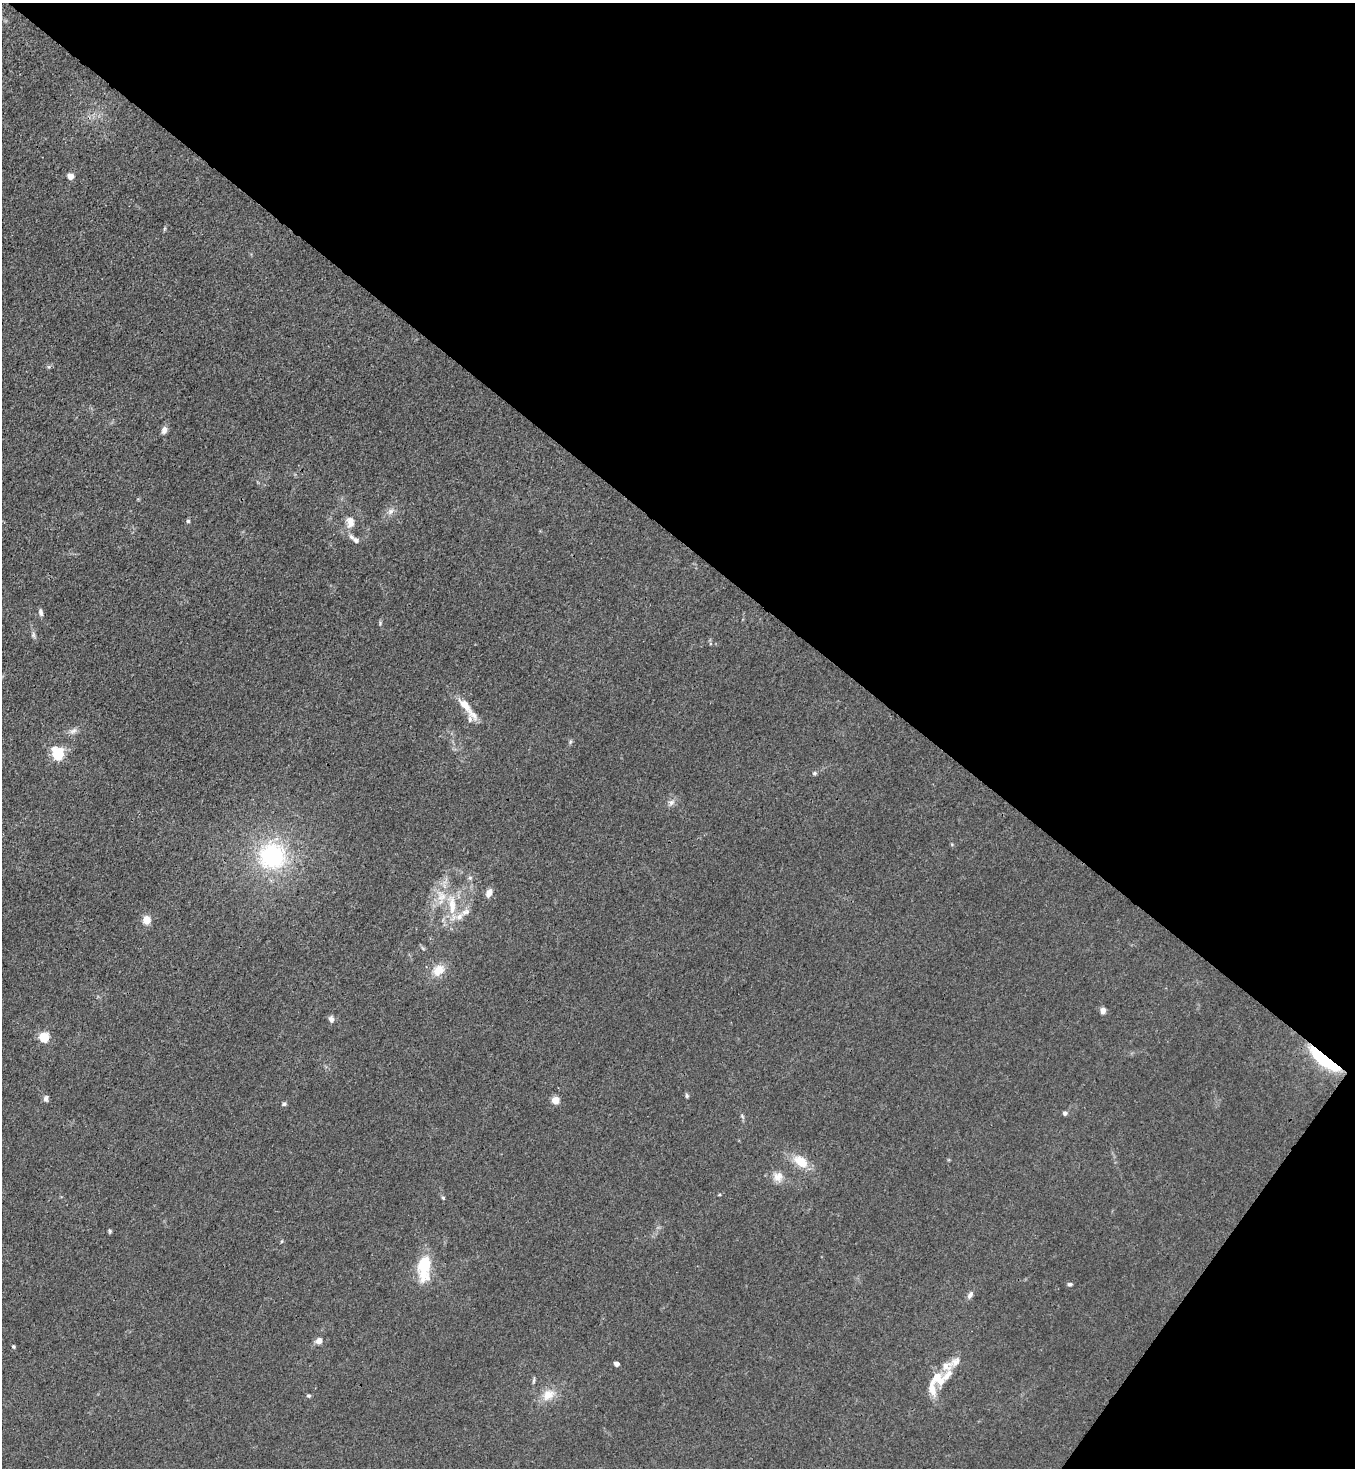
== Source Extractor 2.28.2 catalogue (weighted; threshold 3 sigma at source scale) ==
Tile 8 of 4 x 4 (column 4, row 2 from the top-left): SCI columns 4431-5783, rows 2994-4459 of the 6008 x 5986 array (HDU 1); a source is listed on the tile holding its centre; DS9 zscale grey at full resolution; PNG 1357 x 1470 px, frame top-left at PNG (2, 3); no overlay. Shown black and unused: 40% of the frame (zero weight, under 3 of 4 exposures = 7% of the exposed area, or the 3 px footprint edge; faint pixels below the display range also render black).
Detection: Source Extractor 2.28.2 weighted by HDU 2 'WHT'; one run over the whole footprint, this tile lists its part. Background 0.0188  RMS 0.0028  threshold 0.0125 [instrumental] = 3 sigma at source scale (4.5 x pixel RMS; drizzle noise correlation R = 1.50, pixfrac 1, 0.05/0.05 arcsec/px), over >= 5 px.
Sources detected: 60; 9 inside a brighter listed object's ellipse — not listed separately; the other 51 listed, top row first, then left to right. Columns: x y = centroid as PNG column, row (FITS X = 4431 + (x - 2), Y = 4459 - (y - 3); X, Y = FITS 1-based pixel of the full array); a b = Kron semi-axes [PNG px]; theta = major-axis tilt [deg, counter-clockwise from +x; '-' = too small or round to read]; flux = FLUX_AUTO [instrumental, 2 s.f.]
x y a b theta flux
71 176 5 4 - 4.7
164 228 7 3 71 0.39
164 430 10 7 84 1.3
391 511 12 7 45 1.5
188 521 5 4 - 0.54
350 522 16 11 -83 2.9
356 540 8 6 -32 0.95
41 612 9 5 -81 0.89
380 623 7 4 77 0.43
33 635 9 6 87 0.73
465 705 24 10 -47 4.3
73 731 12 6 31 1.3
570 742 7 4 72 0.45
57 754 6 6 - 31
814 773 5 5 - 0.48
671 802 9 8 - 1.3
272 856 34 33 - 32
470 878 6 5 - 0.59
489 893 10 6 66 2.1
452 904 32 11 -85 7.8
465 912 13 8 25 1.9
146 920 6 5 - 5.5
423 948 9 3 -45 0.44
438 970 16 12 41 4.7
1103 1010 7 6 - 1.4
331 1019 9 6 -76 1.1
44 1037 5 5 - 24
1324 1059 37 10 -39 22
687 1096 6 4 -76 0.5
46 1099 8 6 84 0.89
555 1100 9 8 - 2.2
284 1104 6 5 - 0.52
1065 1113 5 5 - 0.69
742 1116 7 4 -46 0.46
800 1161 20 12 -35 5.9
778 1177 14 13 - 2.9
719 1195 5 3 - 0.27
443 1198 5 4 - 0.44
110 1231 6 4 -88 0.4
282 1241 5 3 - 0.28
424 1269 33 17 -88 10
1070 1284 6 5 - 0.57
970 1295 10 6 60 1.2
319 1341 8 7 - 1.6
13 1346 4 4 - 0.41
616 1364 4 4 - 2
946 1366 18 13 19 3.7
938 1379 19 13 -49 5
534 1380 9 3 81 0.49
548 1395 18 13 36 4.4
309 1396 5 5 - 0.49
Overlapping masked pixels (flux is a lower limit): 1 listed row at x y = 1324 1059